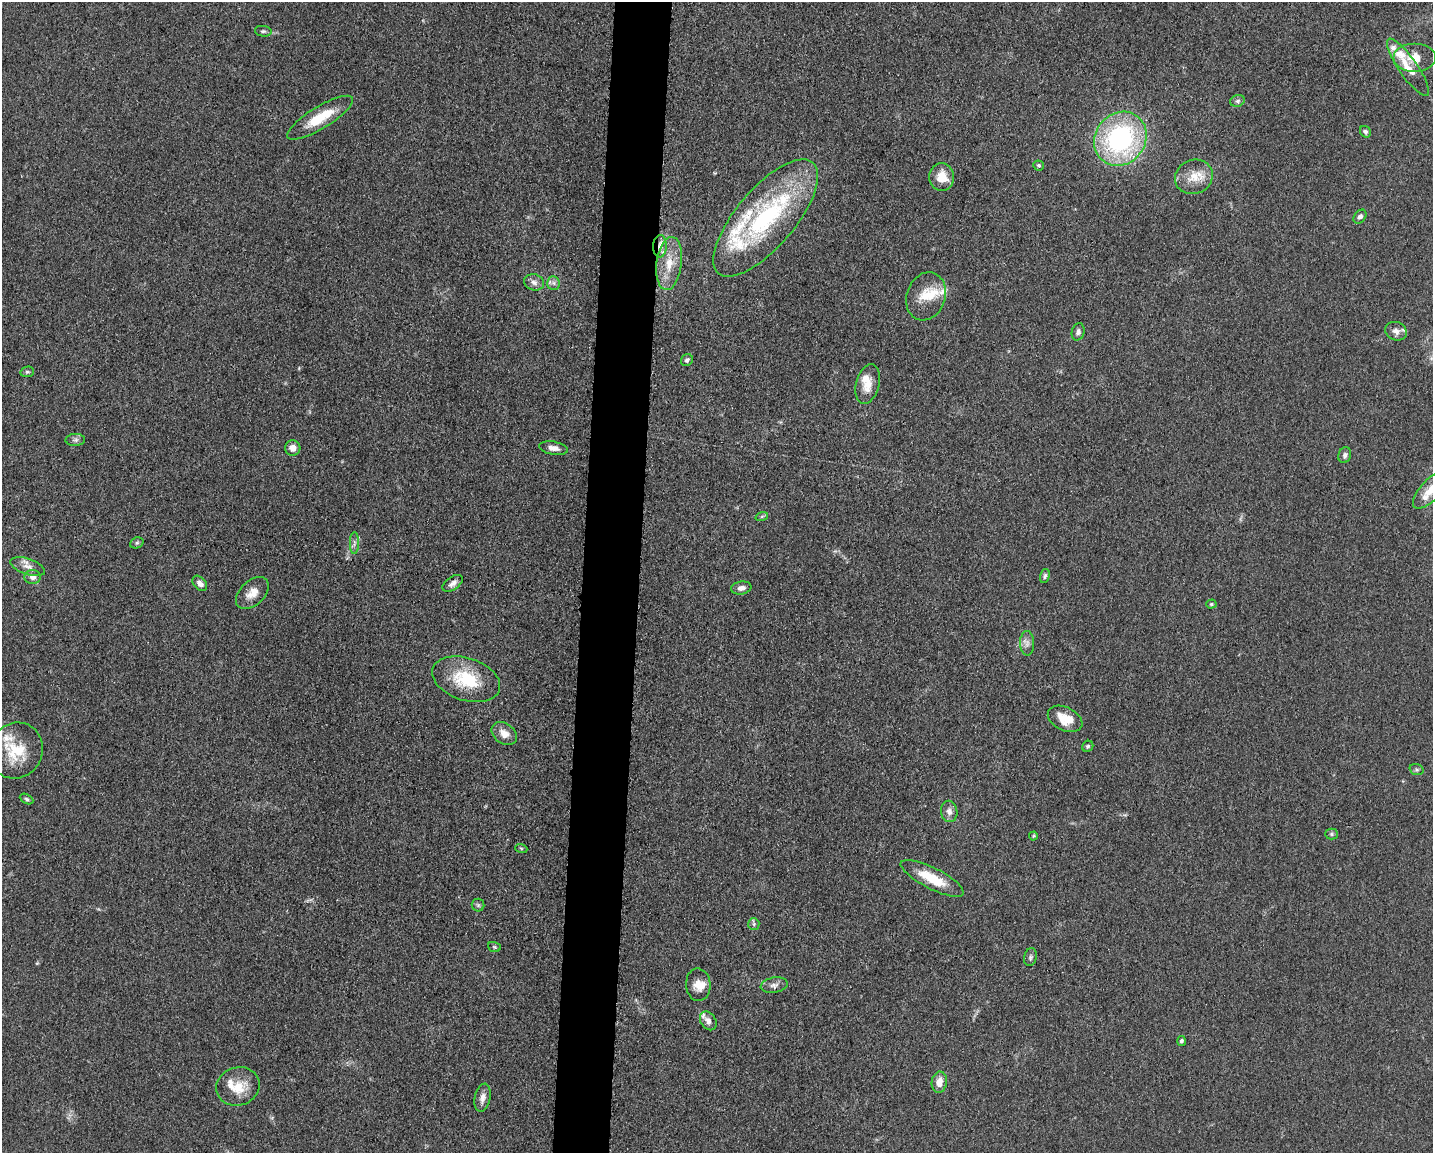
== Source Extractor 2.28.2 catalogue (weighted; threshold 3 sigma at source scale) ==
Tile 8 of 3 x 4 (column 2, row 3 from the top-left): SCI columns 1660-3090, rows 1159-2309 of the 4639 x 4618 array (HDU 1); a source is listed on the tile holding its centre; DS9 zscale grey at full resolution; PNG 1435 x 1155 px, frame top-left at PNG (2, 2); each listed source drawn as its Kron ellipse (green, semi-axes under 4 px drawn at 4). Shown black and unused: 4% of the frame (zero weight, under 3 of 5 exposures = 1% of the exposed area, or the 3 px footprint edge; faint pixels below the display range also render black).
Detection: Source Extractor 2.28.2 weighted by HDU 2 'WHT'; one run over the whole footprint, this tile lists its part. Background 0.0763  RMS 0.0066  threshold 0.0295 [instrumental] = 3 sigma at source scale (4.5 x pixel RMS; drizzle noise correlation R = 1.50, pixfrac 1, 0.05/0.05 arcsec/px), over >= 5 px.
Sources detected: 74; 12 inside a brighter listed object's ellipse — not listed separately; the other 62 listed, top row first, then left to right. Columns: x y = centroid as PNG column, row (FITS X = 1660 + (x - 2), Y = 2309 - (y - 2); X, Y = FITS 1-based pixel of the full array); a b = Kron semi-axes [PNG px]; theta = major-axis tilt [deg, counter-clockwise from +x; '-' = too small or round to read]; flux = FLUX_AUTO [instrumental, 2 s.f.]
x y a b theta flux
263 31 8 5 -8 1.5
1415 58 21 14 0 11
1408 67 34 9 -55 12
1237 101 7 5 15 1.5
320 118 38 11 31 19
1365 132 6 5 - 1.8
1120 139 28 25 52 110
1039 165 5 5 - 1
942 177 14 12 -85 11
1194 177 19 17 23 12
1360 217 8 5 51 2.2
766 218 73 29 50 99
660 246 11 7 86 4.5
669 263 27 12 82 15
534 282 10 8 -15 3.1
553 283 7 6 - 2.1
926 296 24 19 70 15
1396 331 11 9 -22 3.9
1078 332 9 6 74 1.9
687 360 6 5 - 1.6
27 372 7 5 11 1.2
868 384 20 11 75 9.1
75 440 10 6 3 1.9
293 448 8 7 - 4.3
553 448 14 6 -9 4.1
1345 455 8 6 71 2.3
1431 490 24 10 47 12
762 516 6 4 20 0.99
137 543 7 5 21 1.3
354 543 11 4 89 2.1
28 566 18 7 -19 5.1
1045 576 7 4 74 1.3
33 577 8 7 - 3.5
200 583 9 6 -49 3.3
453 583 11 6 34 3.2
741 588 10 6 9 2.9
252 593 19 12 43 8.2
1211 604 5 4 - 0.9
1027 643 12 7 -89 3.2
466 679 35 21 -18 32
1065 719 18 11 -26 12
504 734 14 10 -36 6.2
1088 746 6 5 - 1.1
16 751 28 26 59 26
1417 770 7 5 -19 1.3
27 799 7 4 -27 1.2
949 811 10 8 -81 3.8
1332 834 6 5 - 1.2
1033 836 4 4 - 0.73
521 848 6 4 -19 0.81
932 878 35 10 -27 19
478 905 6 6 - 1.2
754 924 6 5 - 1.3
494 947 6 5 - 0.92
1030 957 9 6 76 1.7
698 985 16 12 -86 7.7
774 985 13 7 11 3.4
708 1021 10 7 -56 3.5
1181 1041 5 4 - 1.4
939 1082 10 7 82 6.3
238 1086 22 19 19 14
483 1098 14 8 77 4.4
Overlapping masked pixels (flux is a lower limit): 1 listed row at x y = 660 246
Isophote crosses this tile's border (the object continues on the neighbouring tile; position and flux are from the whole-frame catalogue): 1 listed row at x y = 1431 490